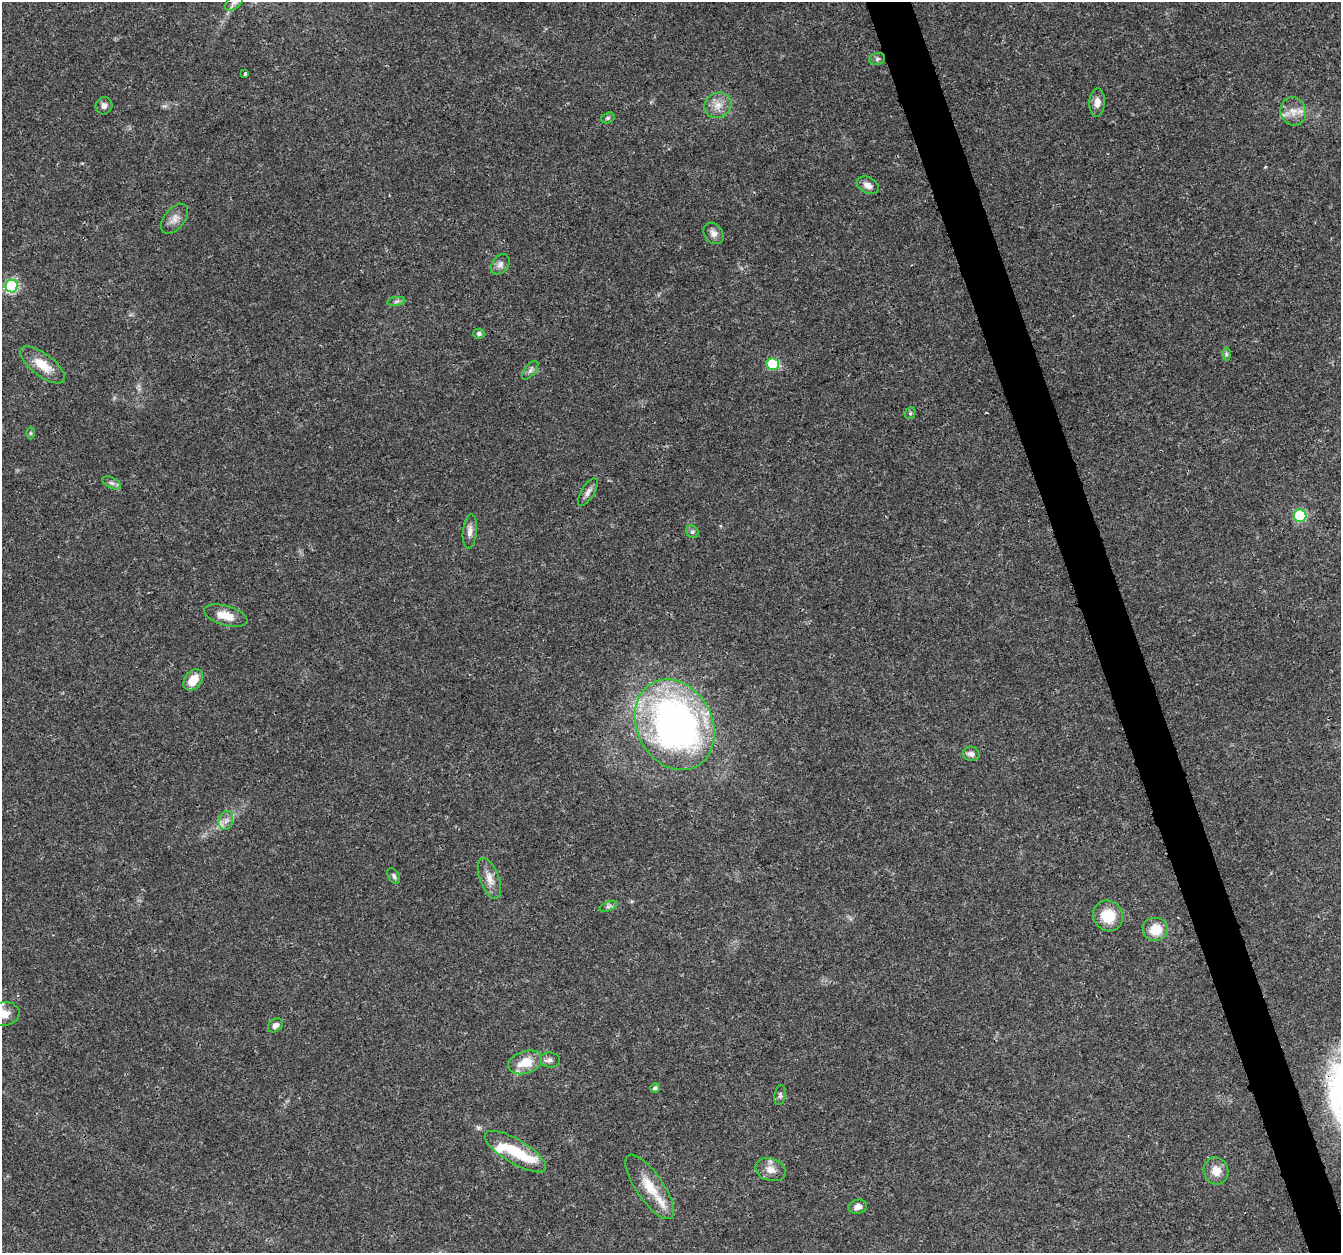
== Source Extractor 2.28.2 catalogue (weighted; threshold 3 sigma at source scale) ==
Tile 6 of 4 x 4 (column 2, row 2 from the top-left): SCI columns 1345-2683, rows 2617-3867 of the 5363 x 5184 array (HDU 1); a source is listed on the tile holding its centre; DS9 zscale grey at full resolution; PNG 1343 x 1255 px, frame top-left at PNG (2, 2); each listed source drawn as its Kron ellipse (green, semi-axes under 4 px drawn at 4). Shown black and unused: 3% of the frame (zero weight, under 3 of 4 exposures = <1% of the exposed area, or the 3 px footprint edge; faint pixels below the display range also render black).
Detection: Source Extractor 2.28.2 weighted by HDU 2 'WHT'; one run over the whole footprint, this tile lists its part. Background 0.0269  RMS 0.002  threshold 0.0089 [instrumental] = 3 sigma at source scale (4.5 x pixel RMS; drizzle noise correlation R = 1.50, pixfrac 1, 0.0396/0.0396 arcsec/px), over >= 5 px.
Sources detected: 51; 4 inside a brighter listed object's ellipse — not listed separately; the other 47 listed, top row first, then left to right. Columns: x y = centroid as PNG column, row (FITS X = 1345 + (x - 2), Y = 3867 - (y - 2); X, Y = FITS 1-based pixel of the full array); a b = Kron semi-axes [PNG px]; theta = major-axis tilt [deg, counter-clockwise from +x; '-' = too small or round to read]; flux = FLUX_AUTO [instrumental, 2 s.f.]
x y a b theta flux
234 2 11 6 44 0.91
877 59 8 6 16 0.44
245 74 3 3 - 0.63
1097 103 14 7 86 1.4
718 105 14 12 31 2.2
104 106 9 8 - 0.84
1293 111 14 13 - 2.3
608 118 7 5 19 0.46
868 185 12 7 -28 1.2
175 219 17 10 50 1.5
713 233 12 9 -53 1.1
500 264 11 8 52 0.97
12 286 6 6 - 21
396 301 9 4 9 0.47
479 334 5 5 - 0.58
1226 354 6 4 -89 0.35
773 364 6 6 - 11
43 365 26 11 -38 4
530 370 11 5 52 0.63
910 413 6 5 - 0.34
30 433 6 4 -90 0.29
112 483 10 5 -26 0.61
588 492 16 6 59 0.92
1300 516 6 6 - 16
470 531 17 7 84 1.2
692 532 7 5 -43 0.44
226 616 22 9 -16 3
193 680 12 8 54 3.1
675 725 47 37 -62 84
971 754 8 7 - 0.84
226 820 10 7 75 0.97
394 876 8 5 -60 0.49
489 878 21 9 -70 2.1
608 906 10 4 22 0.5
1108 916 16 14 -54 5.1
1156 930 13 12 - 3.8
4 1014 16 12 10 2.2
275 1025 8 6 38 0.79
550 1060 10 7 -5 0.75
525 1062 17 11 18 3.9
655 1088 5 4 - 0.61
780 1095 10 5 80 0.51
516 1152 35 12 -31 7.3
771 1170 15 11 -18 1.8
1216 1171 13 12 - 2.2
650 1187 38 13 -55 5.1
858 1207 9 7 15 1
Isophote crosses this tile's border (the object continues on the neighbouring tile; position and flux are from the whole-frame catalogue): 2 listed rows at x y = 234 2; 4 1014